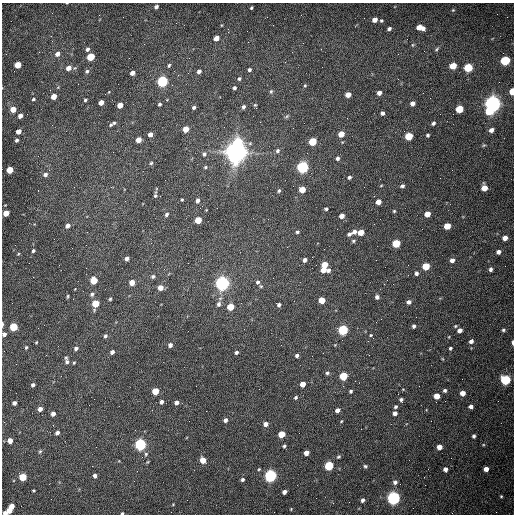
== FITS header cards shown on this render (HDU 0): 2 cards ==
NAXIS1  =                  512 /fastest changing axis
NAXIS2  =                  512 /next to fastest changing axis

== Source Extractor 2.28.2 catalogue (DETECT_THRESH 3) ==
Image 512 x 512 px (HDU 0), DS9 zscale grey, 1 PNG px = 1 image px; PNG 516 x 516 px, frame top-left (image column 1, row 512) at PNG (2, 3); no overlay
Background 1530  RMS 23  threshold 69.2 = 3 sigma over >= 5 px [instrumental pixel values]
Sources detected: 213; all 213 listed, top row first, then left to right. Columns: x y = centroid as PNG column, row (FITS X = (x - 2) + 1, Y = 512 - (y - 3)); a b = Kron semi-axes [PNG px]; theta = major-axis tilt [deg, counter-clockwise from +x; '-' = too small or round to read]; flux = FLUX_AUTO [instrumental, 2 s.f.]
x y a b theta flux
156 7 4 3 - 4.6e+03
251 8 3 3 - 2.0e+03
453 10 4 3 - 1.3e+03
375 20 4 4 - 1.1e+04
381 21 4 3 - 2.0e+03
420 27 8 5 -15 1.9e+04
389 29 4 3 - 3.9e+03
51 36 3 2 - 1.5e+03
216 38 5 4 - 1.3e+04
412 45 6 4 -90 1.9e+03
87 49 5 4 - 4.4e+03
321 49 2 2 - 9.1e+02
436 49 7 4 31 2.4e+03
57 54 5 4 - 8.6e+03
90 57 5 4 - 6.2e+04
505 60 5 5 - 1.4e+05
18 65 5 4 - 3.0e+04
169 65 5 4 - 2.3e+03
453 66 5 4 - 3.3e+04
468 67 5 5 - 9.6e+04
68 68 6 5 - 1.1e+04
249 70 4 3 - 3.6e+03
87 71 6 5 - 3.2e+03
199 71 4 4 - 4.8e+03
132 73 4 4 - 9.9e+03
239 79 5 4 - 2.7e+03
162 81 5 5 - 2.6e+05
305 86 5 4 - 2.1e+03
234 88 4 4 - 2.8e+03
271 91 6 5 - 2.7e+03
512 91 5 3 - 3.6e+04
379 93 4 4 - 7.5e+03
105 94 2 2 - 8.6e+02
348 95 5 4 - 1.6e+04
54 96 5 4 - 1.8e+04
33 99 4 3 - 2.2e+03
85 100 4 3 - 2.2e+03
101 102 4 4 - 1.5e+04
412 103 4 4 - 7.3e+03
493 103 6 6 - 1.1e+06
159 104 4 4 - 2.5e+03
120 105 5 4 - 1.9e+04
255 105 4 4 - 1.6e+03
194 107 4 3 - 3.3e+03
243 107 5 4 - 3.7e+03
13 109 5 4 - 2.0e+04
459 109 5 5 - 5.5e+04
489 111 6 5 - 4.4e+04
382 113 4 4 - 4.6e+03
20 116 4 4 - 9.0e+03
287 116 8 4 36 2.2e+03
114 123 5 4 - 2.0e+03
433 123 4 4 - 3.7e+03
111 125 4 4 - 2.0e+03
293 128 2 2 - 7.9e+02
186 129 5 4 - 2.6e+04
491 130 5 4 - 8.1e+03
18 131 4 4 - 1.2e+04
150 134 4 4 - 9.7e+03
341 134 5 4 - 2.2e+04
428 135 3 3 - 2.7e+03
409 136 5 5 - 6.1e+04
17 140 4 3 - 3.2e+03
138 140 5 4 - 1.5e+04
312 141 5 4 - 6.8e+04
238 142 6 6 - 5.6e+04
484 145 5 5 - 1.7e+03
277 151 6 5 - 3.6e+03
236 152 8 7 - 2.2e+06
204 154 7 6 - 3.9e+03
337 158 5 4 - 4.0e+03
151 163 5 4 - 2.1e+03
205 167 5 4 - 2.2e+03
302 167 5 5 - 3.6e+05
10 170 5 4 - 4.3e+04
45 174 6 5 - 4.9e+03
349 177 4 4 - 3.1e+03
381 186 4 3 - 1.2e+03
402 186 4 4 - 3.7e+03
484 188 5 5 - 2.2e+04
302 189 5 4 - 2.4e+04
279 191 5 4 - 2.5e+03
155 195 7 4 84 3.0e+03
182 200 4 3 - 1.6e+03
197 200 5 4 - 4.4e+03
378 202 5 4 - 1.3e+04
326 209 4 3 - 2.5e+03
394 211 4 4 - 1.7e+03
6 213 5 4 - 2.4e+04
167 214 5 4 - 3.1e+03
427 214 5 4 - 1.8e+04
342 216 4 4 - 1.2e+04
198 220 5 4 - 3.5e+04
67 226 5 4 - 8.3e+03
447 226 5 4 - 2.7e+04
297 232 4 4 - 2.7e+03
354 232 5 4 - 6.9e+03
361 232 5 4 - 2.2e+04
349 234 4 4 - 4.1e+03
505 238 5 4 - 1.1e+04
353 241 5 4 - 2.2e+03
396 243 5 5 - 6.7e+04
33 251 4 4 - 2.8e+03
498 252 4 4 - 6.5e+03
18 254 5 3 - 1.5e+03
127 258 4 4 - 6.0e+03
305 260 5 4 - 6.0e+03
452 260 5 5 - 6.3e+03
324 265 5 4 - 2.7e+04
426 266 5 5 - 4.8e+04
491 269 4 4 - 4.1e+03
323 270 5 4 - 1.3e+04
328 270 5 4 - 4.8e+03
416 273 5 4 - 5.4e+03
153 276 5 5 - 2.9e+03
94 280 5 5 - 4.5e+04
258 282 5 5 - 4.2e+03
132 283 4 4 - 1.6e+04
222 283 6 5 - 7.2e+05
261 286 5 4 - 2.1e+03
160 287 5 4 - 1.3e+04
92 294 6 5 - 3.9e+03
67 296 6 3 82 1.9e+03
377 297 4 4 - 4.8e+03
110 299 4 4 - 2.0e+03
322 300 5 4 - 2.9e+04
409 302 5 4 - 5.9e+03
95 303 5 4 - 4.2e+04
218 304 7 5 68 4.9e+03
278 304 6 4 -30 5.2e+03
230 307 5 5 - 3.8e+04
381 319 2 2 - 9.0e+02
2 324 6 2 88 3.1e+03
414 326 4 3 - 3.1e+03
455 326 5 4 - 1.9e+03
14 327 5 4 - 8.1e+04
343 330 5 5 - 1.7e+05
460 330 5 4 - 8.7e+03
503 330 4 4 - 2.6e+03
4 334 4 4 - 5.8e+03
371 335 4 4 - 1.6e+03
105 336 5 4 - 3.1e+03
471 341 5 4 - 4.9e+03
36 342 4 3 - 1.3e+03
512 342 5 2 - 4.4e+03
170 345 4 4 - 5.6e+03
26 347 4 3 - 2.0e+03
450 348 3 3 - 2.5e+03
76 349 5 4 - 4.0e+03
112 352 4 4 - 5.4e+03
236 352 4 4 - 3.7e+03
297 355 4 4 - 3.5e+03
66 358 4 4 - 1.7e+03
67 362 7 6 - 3.9e+03
74 363 4 3 - 1.5e+03
327 373 5 4 - 2.9e+03
343 376 5 5 - 6.7e+04
505 380 5 5 - 1.6e+05
303 384 5 4 - 1.6e+04
33 385 4 3 - 4.2e+03
445 390 4 4 - 3.4e+03
155 391 5 4 - 3.4e+04
351 391 3 3 - 2.6e+03
462 393 4 4 - 1.2e+04
437 396 5 4 - 2.0e+04
296 397 5 4 - 2.3e+03
401 400 5 4 - 3.5e+03
161 402 4 4 - 4.4e+03
14 403 4 4 - 5.8e+03
176 403 4 4 - 6.2e+03
396 407 4 3 - 2.8e+03
471 407 4 4 - 5.4e+03
40 409 4 4 - 7.1e+03
337 410 4 4 - 7.0e+03
395 413 4 4 - 6.3e+03
53 414 4 4 - 6.6e+03
225 420 5 4 - 4.9e+03
341 421 4 3 - 1.4e+03
266 424 5 4 - 7.7e+03
57 433 4 4 - 5.3e+03
281 434 5 4 - 3.2e+04
474 436 4 3 - 3.2e+03
10 441 4 4 - 1.4e+04
140 444 5 5 - 3.5e+05
284 446 3 3 - 2.2e+03
439 447 4 4 - 1.2e+04
40 451 6 4 66 2.1e+03
306 453 5 4 - 1.0e+04
146 454 5 4 - 2.3e+03
338 457 5 4 - 2.3e+03
203 460 5 4 - 2.3e+04
329 466 5 5 - 1.1e+05
365 466 5 4 - 2.6e+03
259 469 4 3 - 1.5e+03
445 469 4 4 - 5.9e+03
486 469 4 4 - 9.8e+03
95 476 4 4 - 5.5e+03
270 476 5 5 - 4.3e+05
23 477 5 5 - 4.9e+04
242 479 4 3 - 3.4e+03
395 482 6 5 - 4.8e+03
33 490 3 3 - 1.7e+03
284 492 4 4 - 6.0e+03
501 496 4 3 - 1.6e+03
316 498 2 2 - 3.1e+03
393 498 5 5 - 5.7e+05
363 500 5 4 - 4.4e+03
173 504 4 3 - 1.2e+03
11 506 5 4 - 1.7e+04
291 509 3 3 - 1.1e+03
9 510 4 4 - 1.5e+04
5 513 4 3 - 8.3e+03
122 513 3 3 - 2.1e+03
At the frame edge (FLAGS 8, measured only in part): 6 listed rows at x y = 512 91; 2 324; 4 334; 512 342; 5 513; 122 513